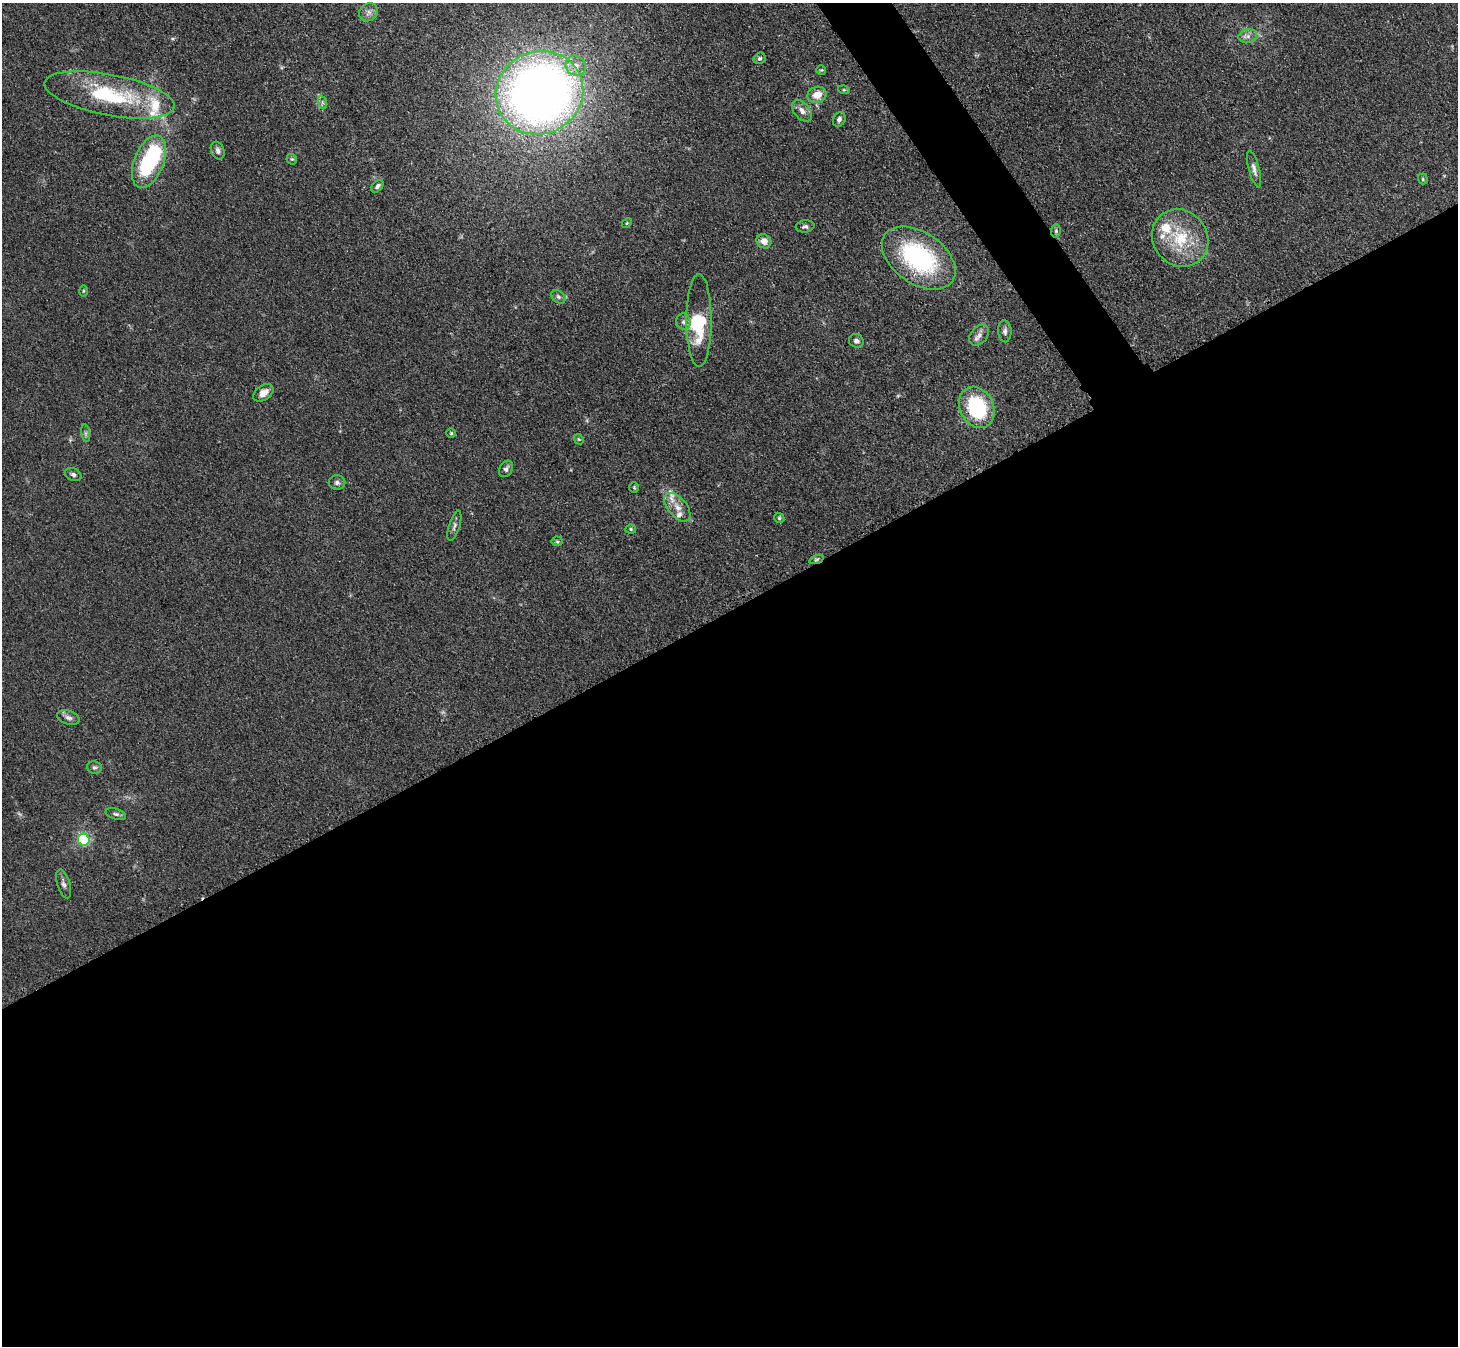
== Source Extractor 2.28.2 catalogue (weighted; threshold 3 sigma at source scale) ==
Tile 15 of 4 x 4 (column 3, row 4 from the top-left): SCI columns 2929-4384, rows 308-1651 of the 5857 x 5850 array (HDU 1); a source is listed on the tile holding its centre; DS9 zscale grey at full resolution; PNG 1460 x 1348 px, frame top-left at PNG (2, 3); each listed source drawn as its Kron ellipse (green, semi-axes under 4 px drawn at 4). Shown black and unused: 56% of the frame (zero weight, under 3 of 4 exposures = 2% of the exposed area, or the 3 px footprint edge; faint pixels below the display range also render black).
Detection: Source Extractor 2.28.2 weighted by HDU 2 'WHT'; one run over the whole footprint, this tile lists its part. Background 0.0589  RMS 0.0058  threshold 0.0261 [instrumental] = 3 sigma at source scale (4.5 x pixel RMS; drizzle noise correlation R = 1.50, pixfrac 1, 0.05/0.05 arcsec/px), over >= 5 px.
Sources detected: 60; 1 too faint to see at this stretch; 2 inside a brighter object's white glare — neither listed nor drawn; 6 inside a brighter listed object's ellipse — not listed separately; the other 51 listed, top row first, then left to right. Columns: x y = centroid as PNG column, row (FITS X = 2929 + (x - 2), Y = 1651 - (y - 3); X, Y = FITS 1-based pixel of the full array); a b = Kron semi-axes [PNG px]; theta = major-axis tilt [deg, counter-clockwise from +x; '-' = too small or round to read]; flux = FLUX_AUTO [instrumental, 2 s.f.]
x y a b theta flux
368 12 10 8 41 2.8
1248 36 9 6 12 2.6
760 58 6 5 - 1.1
576 66 10 9 - 5.5
821 70 5 5 - 0.67
844 90 6 4 -17 0.71
539 93 44 41 26 500
110 95 66 20 -11 53
817 95 10 8 19 7
322 102 7 4 -71 1.2
802 111 12 8 -51 3.7
839 119 8 5 59 2.1
218 151 9 6 -67 1.9
292 159 6 4 -42 0.9
149 162 28 14 68 51
1254 169 19 5 -75 2.9
1423 179 5 5 - 0.74
377 186 7 5 47 1.5
627 223 5 4 - 0.67
805 226 9 6 7 1.5
1056 231 7 5 84 0.94
1180 238 30 27 -49 29
764 241 8 7 - 4.6
919 258 41 25 -35 75
83 291 5 3 - 0.62
558 297 8 5 -40 1.6
699 320 46 12 -90 26
683 322 8 7 - 1.9
1005 331 11 6 -88 2.1
979 335 12 8 48 3
856 341 7 6 - 2.2
263 393 11 7 36 4.9
977 407 21 17 -63 43
86 433 9 4 -81 1.3
451 433 4 4 - 0.71
579 439 5 4 - 0.74
506 469 9 6 58 1.8
73 474 9 6 -25 1.5
337 482 8 7 - 1.7
634 488 5 4 - 0.69
677 507 17 9 -50 5.9
779 518 5 4 - 0.77
454 526 16 5 74 2
631 529 5 4 - 0.84
557 541 5 5 - 0.81
817 559 7 3 19 0.79
68 718 11 7 -16 2.6
94 767 7 6 - 1.3
116 814 10 5 -16 1.5
84 840 6 5 - 54
64 884 15 6 -72 2.3
Overlapping masked pixels (flux is a lower limit): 2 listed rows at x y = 977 407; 817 559